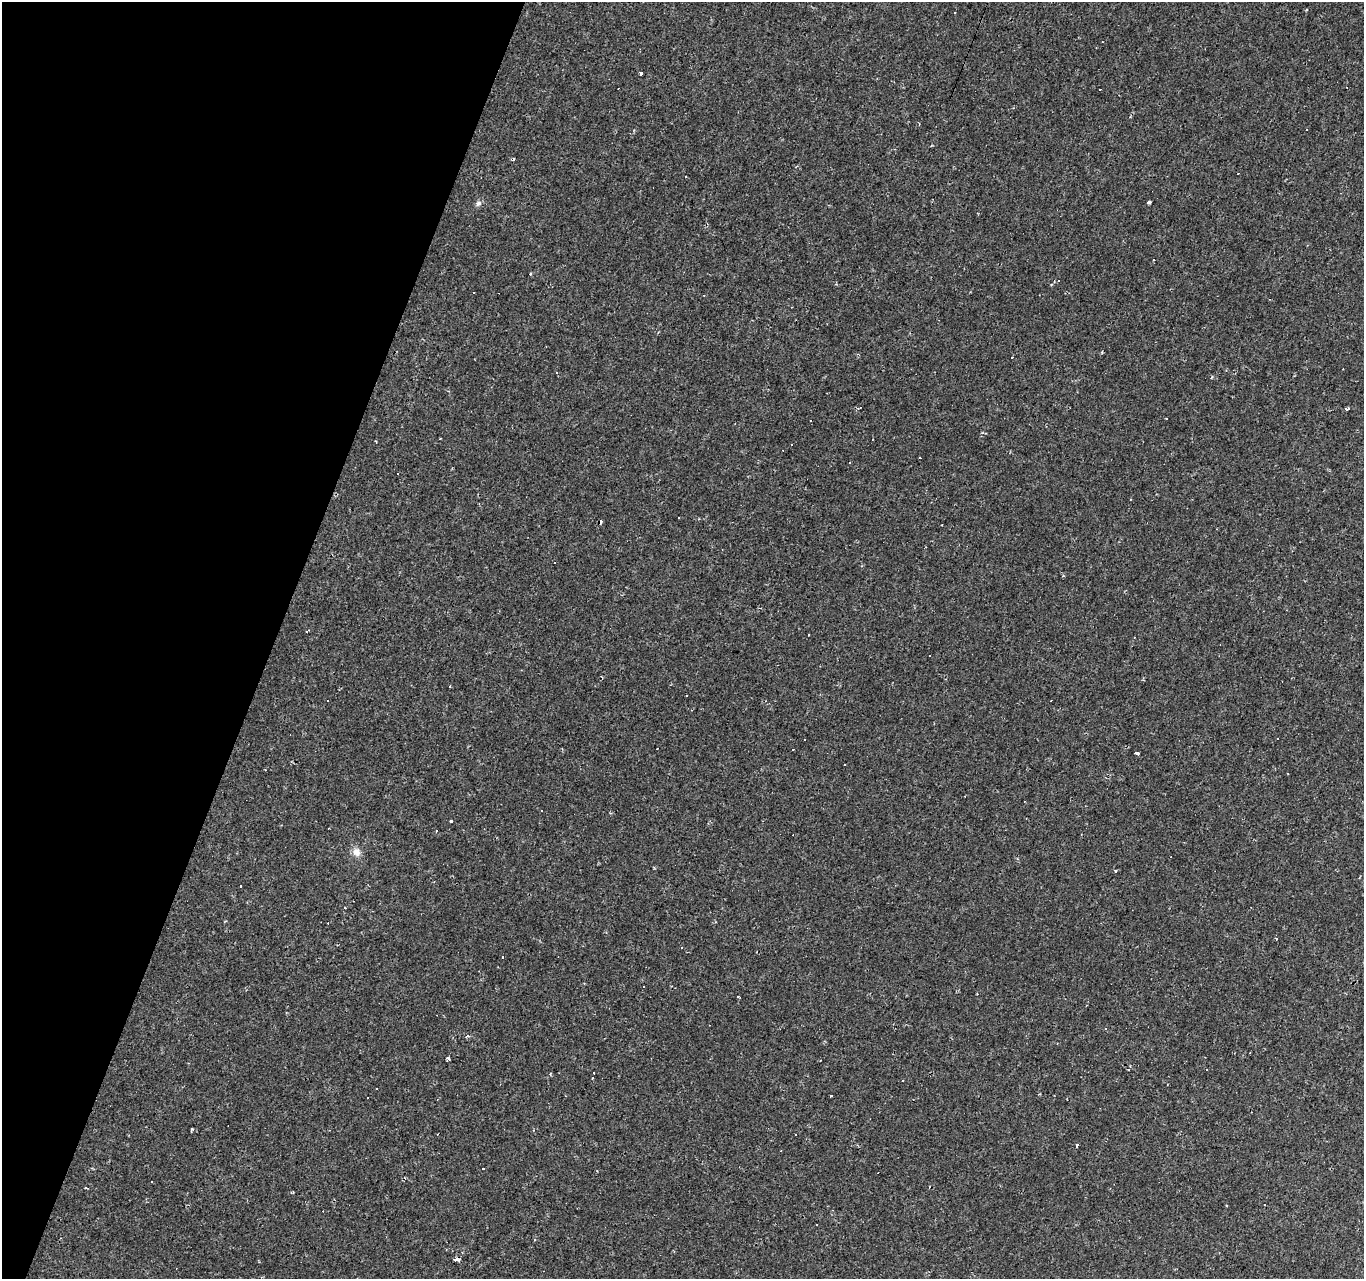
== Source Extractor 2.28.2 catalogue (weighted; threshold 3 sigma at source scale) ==
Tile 9 of 4 x 4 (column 1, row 3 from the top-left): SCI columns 6-1367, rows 1554-2830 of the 5451 x 5596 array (HDU 1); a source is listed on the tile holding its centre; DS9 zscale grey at full resolution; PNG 1366 x 1281 px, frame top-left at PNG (2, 2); no overlay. Shown black and unused: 20% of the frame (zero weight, under 2 of 3 exposures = <1% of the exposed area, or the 3 px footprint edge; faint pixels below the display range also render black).
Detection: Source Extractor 2.28.2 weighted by HDU 2 'WHT'; one run over the whole footprint, this tile lists its part. Background 0.00169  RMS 0.002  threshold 0.00919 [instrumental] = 3 sigma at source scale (4.5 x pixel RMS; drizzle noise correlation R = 1.50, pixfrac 1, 0.0396/0.0396 arcsec/px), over >= 5 px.
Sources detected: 93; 46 cosmic-ray / hot-pixel residue — not listed; the other 47 listed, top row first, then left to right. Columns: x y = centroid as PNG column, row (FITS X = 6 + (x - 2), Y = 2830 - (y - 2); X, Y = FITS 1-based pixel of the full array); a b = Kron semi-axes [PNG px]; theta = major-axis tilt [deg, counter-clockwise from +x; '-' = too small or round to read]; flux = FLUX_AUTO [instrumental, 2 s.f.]
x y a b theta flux
641 73 3 3 - 9.5
1149 202 4 3 - 0.8
478 203 8 7 - 0.61
1153 260 3 2 - 0.21
1058 280 4 4 - 0.34
1102 352 4 3 - 0.2
1012 358 3 3 - 3.7
557 372 3 3 - 0.29
1347 409 4 3 - 0.46
811 421 2 2 - 0.15
791 445 3 3 - 0.4
920 458 3 3 - 0.26
849 462 3 3 - 1.4
679 517 3 2 - 0.19
942 525 3 2 - 0.25
307 631 3 2 - 0.26
809 635 3 2 - 0.24
450 686 3 3 - 0.57
686 695 3 2 - 0.24
327 700 3 3 - 1.3
804 739 3 2 - 0.17
1135 753 3 3 - 24
1024 801 3 2 - 0.18
452 822 3 3 - 1.1
436 831 3 3 - 0.41
356 852 12 10 -58 1.4
1115 871 3 3 - 2
240 886 3 2 - 0.28
344 908 3 3 - 1.7
1276 939 3 3 - 0.31
682 947 3 3 - 1.1
644 986 3 3 - 6.6
738 997 3 3 - 0.87
467 1036 4 4 - 0.61
448 1058 3 3 - 1.9
594 1072 3 3 - 0.37
592 1078 3 2 - 0.18
902 1080 3 3 - 0.33
376 1089 3 3 - 0.41
831 1096 3 3 - 2.1
192 1129 3 3 - 2.2
1077 1145 4 3 - 1
483 1168 3 3 - 0.93
152 1181 3 3 - 0.54
86 1188 3 3 - 0.57
816 1225 3 3 - 0.36
455 1259 6 4 3 0.87
Overlapping masked pixels (flux is a lower limit): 1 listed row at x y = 455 1259
Unlisted compact peaks at least as high as the median listed source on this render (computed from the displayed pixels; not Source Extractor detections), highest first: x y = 1051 285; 550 1074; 225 921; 1063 575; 634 130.